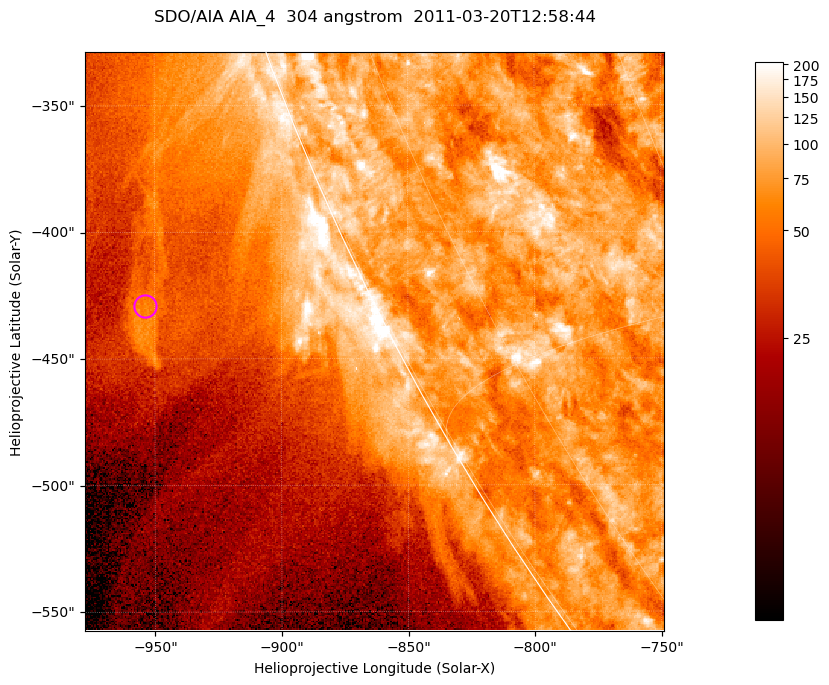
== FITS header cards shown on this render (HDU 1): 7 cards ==
TELESCOP= 'SDO/AIA '           / For AIA: SDO/AIA
INSTRUME= 'AIA_4   '           / For AIA: AIA_ATA1, AIA_ATA2, AIA_ATA3 or AIA_AT
WAVELNTH=                  304 / [angstrom] Wavelength
WAVEUNIT= 'angstrom'           / Wavelength unit: angstrom
DATE-OBS= '2011-03-20T12:58:44.127' / [ISO] Date when observation started; ISO 8
CTYPE1  = 'HPLN-TAN'           / CTYPE1; Typically HPLN
CTYPE2  = 'HPLT-TAN'           / CTYPE2; Typically HPLT

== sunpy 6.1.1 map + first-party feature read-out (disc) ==
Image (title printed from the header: SDO/AIA AIA_4  304 angstrom  2011-03-20T12:58:44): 381 x 381 px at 0.6 arcsec/px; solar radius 964 arcsec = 1606 px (partial field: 0.8% of the solar disc is inside the frame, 45% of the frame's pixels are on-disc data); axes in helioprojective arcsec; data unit not stated in the header (colour bar unlabelled)
Orientation: roll -0.132 deg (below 1 deg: not rotated)
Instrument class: DISC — disc imager (sunpy class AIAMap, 304 A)
Bright regions (active regions / flare kernels): reference = the on-disc median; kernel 3 px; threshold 5 sigma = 114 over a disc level ~75.3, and >= 1.15x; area >= 145 px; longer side >= 5 px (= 3 arcsec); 0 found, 0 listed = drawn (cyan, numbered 1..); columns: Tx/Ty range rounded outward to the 2 arcsec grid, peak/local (2 s.f.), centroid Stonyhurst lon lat
Off-limb structures (1.02-1.3 R_sun): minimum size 72 px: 3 found; the strongest spans PA ~110..115 deg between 1.06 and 1.12 R_sun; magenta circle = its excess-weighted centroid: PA ~115 deg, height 1.09 R_sun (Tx ~-954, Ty ~-430 arcsec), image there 2.5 x the reference